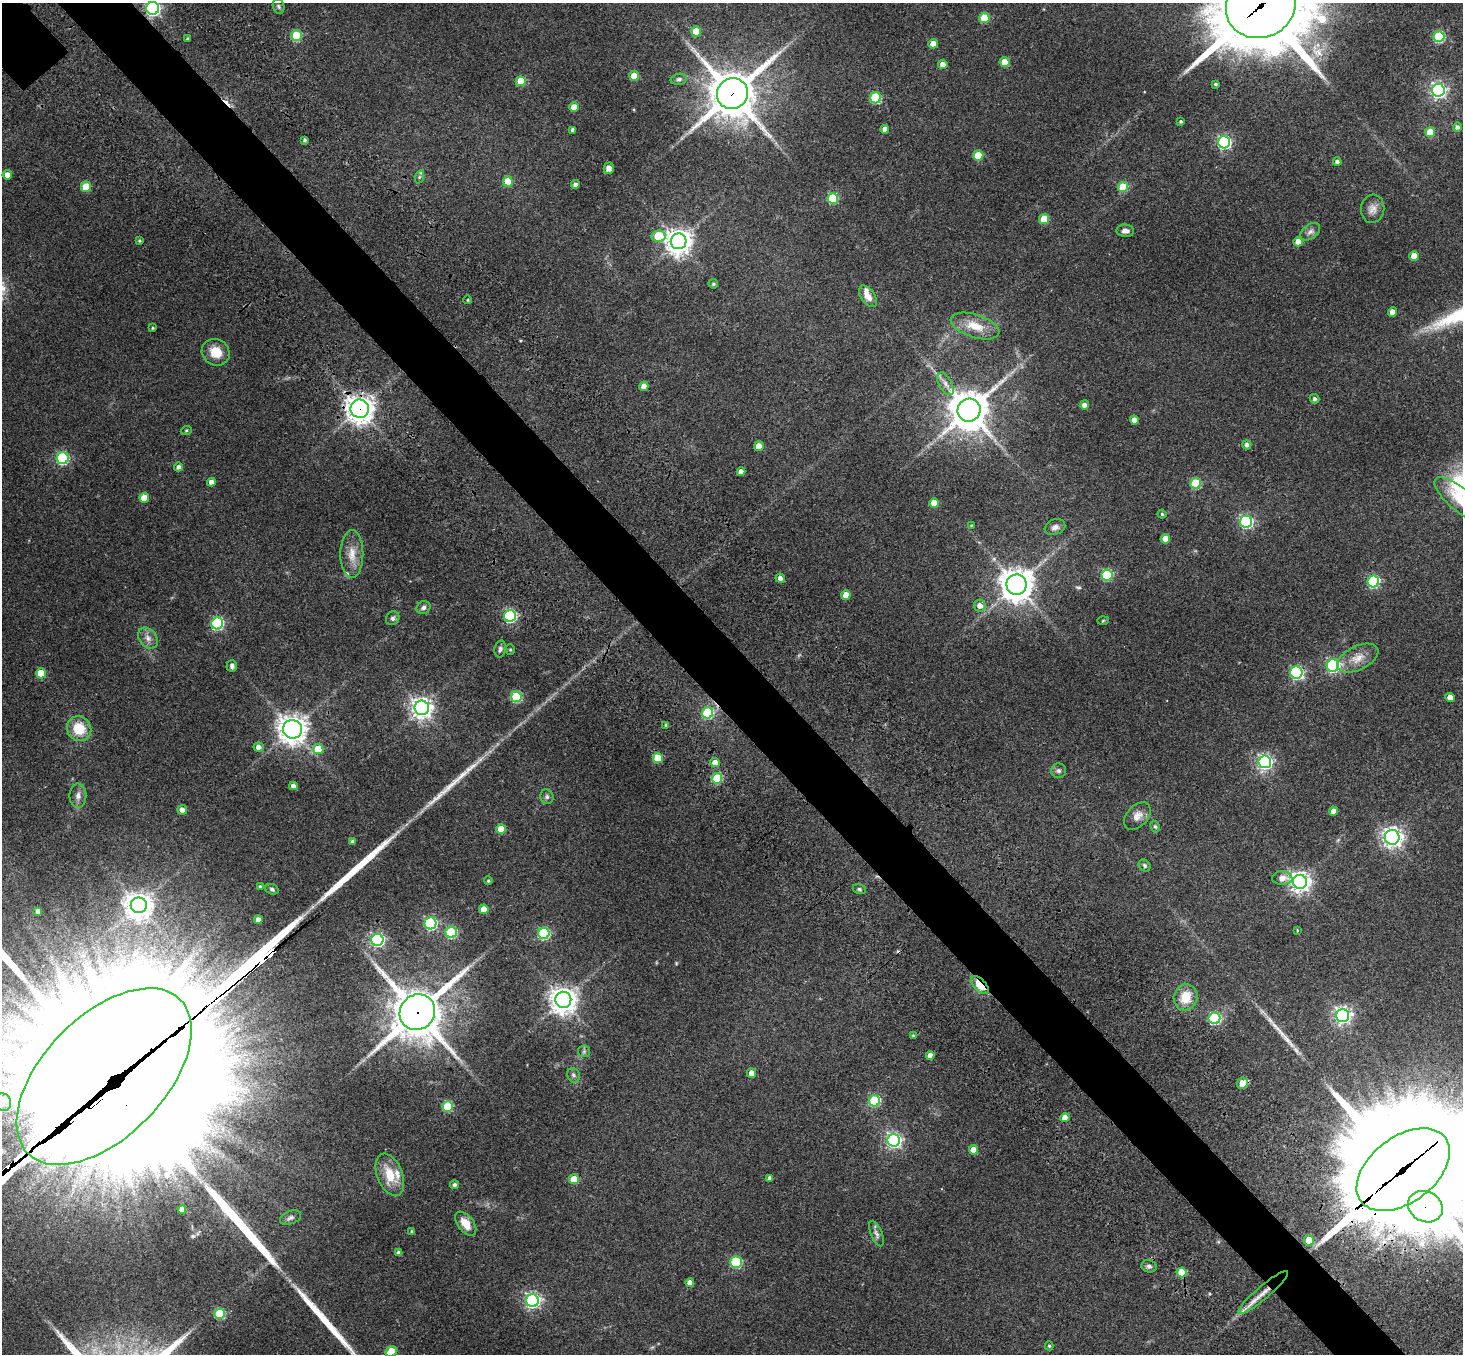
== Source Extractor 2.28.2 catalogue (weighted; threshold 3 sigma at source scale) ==
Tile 6 of 4 x 4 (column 2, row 2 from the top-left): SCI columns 1644-3104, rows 3173-4524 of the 6205 x 6204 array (HDU 1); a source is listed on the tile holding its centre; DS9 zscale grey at full resolution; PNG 1465 x 1356 px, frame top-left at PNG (2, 3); each listed source drawn as its Kron ellipse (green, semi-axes under 4 px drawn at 4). Shown black and unused: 5% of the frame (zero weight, under 3 of 4 exposures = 9% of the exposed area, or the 3 px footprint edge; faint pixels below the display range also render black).
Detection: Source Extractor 2.28.2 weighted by HDU 2 'WHT'; one run over the whole footprint, this tile lists its part. Background 0.0446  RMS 0.0054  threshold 0.0243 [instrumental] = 3 sigma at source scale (4.5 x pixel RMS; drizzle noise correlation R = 1.50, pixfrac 1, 0.05/0.05 arcsec/px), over >= 5 px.
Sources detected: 196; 5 inside a brighter object's white glare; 4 cosmic-ray / hot-pixel residue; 7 long thin detections or spike segments (spike, bleed or trail) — neither listed nor drawn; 4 inside a brighter listed object's ellipse — not listed separately; the other 176 listed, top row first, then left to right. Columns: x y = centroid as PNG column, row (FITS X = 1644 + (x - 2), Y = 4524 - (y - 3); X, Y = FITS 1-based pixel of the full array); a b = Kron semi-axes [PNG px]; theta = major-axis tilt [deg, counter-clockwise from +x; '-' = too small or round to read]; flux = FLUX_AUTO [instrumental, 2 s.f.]
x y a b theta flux
278 6 7 5 -72 1.2
1261 6 35 32 26 7300
153 8 6 6 - 130
984 18 5 5 - 18
696 31 5 5 - 15
296 36 5 5 - 30
1439 37 5 5 - 43
188 39 3 3 - 0.87
933 44 4 4 - 5.7
1005 62 5 5 - 8.3
943 64 4 4 - 3.1
634 76 5 5 - 9.3
679 79 8 5 11 1.2
521 81 5 5 - 14
1215 84 3 3 - 0.84
1438 90 6 6 - 160
732 94 16 15 - 2100
875 98 5 5 - 37
574 107 5 4 - 8
1181 121 3 3 - 0.79
1457 127 4 4 - 1.7
885 129 4 4 - 3.6
573 130 4 4 - 1.8
1430 132 5 5 - 13
305 140 4 4 - 1.1
1224 142 6 6 - 100
978 155 5 5 - 15
1337 162 4 4 - 1.4
609 168 5 5 - 3.2
7 175 5 4 - 3.6
419 177 7 4 71 0.99
508 182 5 5 - 12
575 184 4 4 - 1.5
86 187 5 5 - 14
1123 187 5 5 - 16
833 199 5 5 - 32
1373 209 14 11 81 3.8
1044 219 5 5 - 16
1125 231 9 6 -2 2.3
1310 232 11 7 38 2.2
658 236 7 5 9 23
139 241 4 3 - 0.66
679 241 8 8 - 530
1298 242 4 4 - 5.6
1414 256 5 5 - 8.2
713 284 4 4 - 0.78
868 296 12 7 -55 4.3
468 300 4 3 - 0.43
1393 312 4 4 - 4.9
975 326 25 11 -18 10
153 328 4 3 - 0.62
216 352 14 13 - 8.7
945 384 12 6 -62 3
644 386 4 4 - 4.3
1315 399 5 4 - 1.3
1084 405 4 4 - 2.2
360 409 9 9 - 500
969 410 12 11 - 1500
1134 420 4 4 - 3.9
186 431 6 3 20 0.63
1247 445 4 4 - 1.6
759 446 5 4 - 6.1
63 458 6 6 - 63
178 467 4 4 - 1.6
741 472 4 4 - 3.2
211 482 4 4 - 3
1196 483 5 5 - 30
144 498 5 5 - 9.1
1461 500 33 11 -40 13
934 503 5 5 - 8.2
1162 514 4 4 - 0.85
1246 522 6 6 - 95
971 525 4 3 - 0.51
1055 527 10 7 20 2.2
1165 539 4 4 - 5.6
352 554 24 11 90 7.5
1107 575 6 5 - 42
780 578 4 4 - 2
1373 582 6 5 - 54
1017 585 10 10 - 840
846 595 5 4 - 6.3
980 605 6 6 - 3.5
423 608 7 6 - 1.7
510 616 6 6 - 75
393 618 7 6 - 1.3
1103 621 6 3 2 0.53
217 623 6 6 - 64
148 638 12 8 -52 3.2
500 649 8 5 77 1.4
510 649 5 4 - 0.69
1358 658 22 12 26 7.1
232 666 6 5 - 1.6
1333 666 6 6 - 87
41 673 5 5 - 13
1296 673 6 6 - 83
516 697 5 5 - 35
1450 698 4 4 - 4.9
422 708 7 7 - 330
708 713 6 5 - 43
666 725 4 4 - 1.1
79 729 13 12 - 13
292 729 9 9 - 560
258 747 5 4 - 2.8
318 749 5 5 - 13
658 758 5 5 - 15
1265 762 6 6 - 130
715 763 5 4 - 5.8
1059 771 7 7 - 1.4
717 778 5 5 - 35
293 786 4 4 - 2.2
78 796 12 8 -89 2.8
547 797 7 6 - 1.3
182 810 5 4 - 3.3
1334 811 4 4 - 3.6
1137 816 16 10 47 4.4
1155 827 6 4 -62 0.81
501 829 5 5 - 11
1392 837 7 7 - 260
353 842 4 4 - 1.9
1145 865 6 5 - 1
1282 878 10 7 0 4.1
488 881 4 4 - 0.72
1300 882 7 7 - 310
260 886 3 3 - 0.73
272 889 7 5 -21 1.1
859 889 6 5 - 0.85
139 905 8 8 - 520
484 909 5 5 - 8.1
38 911 4 4 - 2.7
258 920 4 4 - 3.8
430 923 6 6 - 77
1297 930 4 2 - 0.39
451 932 5 5 - 46
544 933 6 5 - 52
377 940 6 6 - 110
980 985 11 6 -46 18
1186 997 13 12 - 10
563 1000 8 8 - 590
417 1012 18 17 - 2100
1342 1015 6 6 - 180
1214 1018 6 6 - 62
913 1036 3 3 - 0.85
584 1051 6 5 - 0.97
930 1055 4 4 - 4.1
752 1073 5 4 - 3.8
573 1075 7 6 - 1.4
104 1076 108 60 46 44000
1242 1083 6 5 - 5
874 1101 5 5 - 45
3 1102 9 8 - 2.9
447 1107 5 5 - 30
1065 1118 4 4 - 4.2
894 1140 6 6 - 130
974 1150 5 4 - 7
1403 1170 53 33 37 22000
390 1175 22 12 -68 12
770 1178 4 4 - 1.7
574 1179 5 5 - 14
455 1185 4 4 - 1.2
1425 1207 18 15 -30 1300
182 1209 4 4 - 2.8
290 1218 11 6 21 1.7
466 1224 14 8 -52 6.1
412 1231 3 3 - 0.71
876 1234 13 5 -67 1.9
1309 1240 5 5 - 13
399 1253 4 4 - 2.3
736 1262 5 5 - 47
1149 1266 7 6 - 1.6
1182 1272 5 5 - 12
690 1283 4 4 - 3.8
1263 1292 32 6 40 8.2
532 1301 6 6 - 140
219 1314 5 5 - 36
1049 1346 4 4 - 0.68
391 1352 6 5 - 19
Overlapping masked pixels (flux is a lower limit): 9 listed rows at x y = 1261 6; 732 94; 360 409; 980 985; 417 1012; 104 1076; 1403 1170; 1425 1207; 1263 1292
Isophote crosses this tile's border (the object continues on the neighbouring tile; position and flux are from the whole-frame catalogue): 7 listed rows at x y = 1261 6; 153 8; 1461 500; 104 1076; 3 1102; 1403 1170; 391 1352